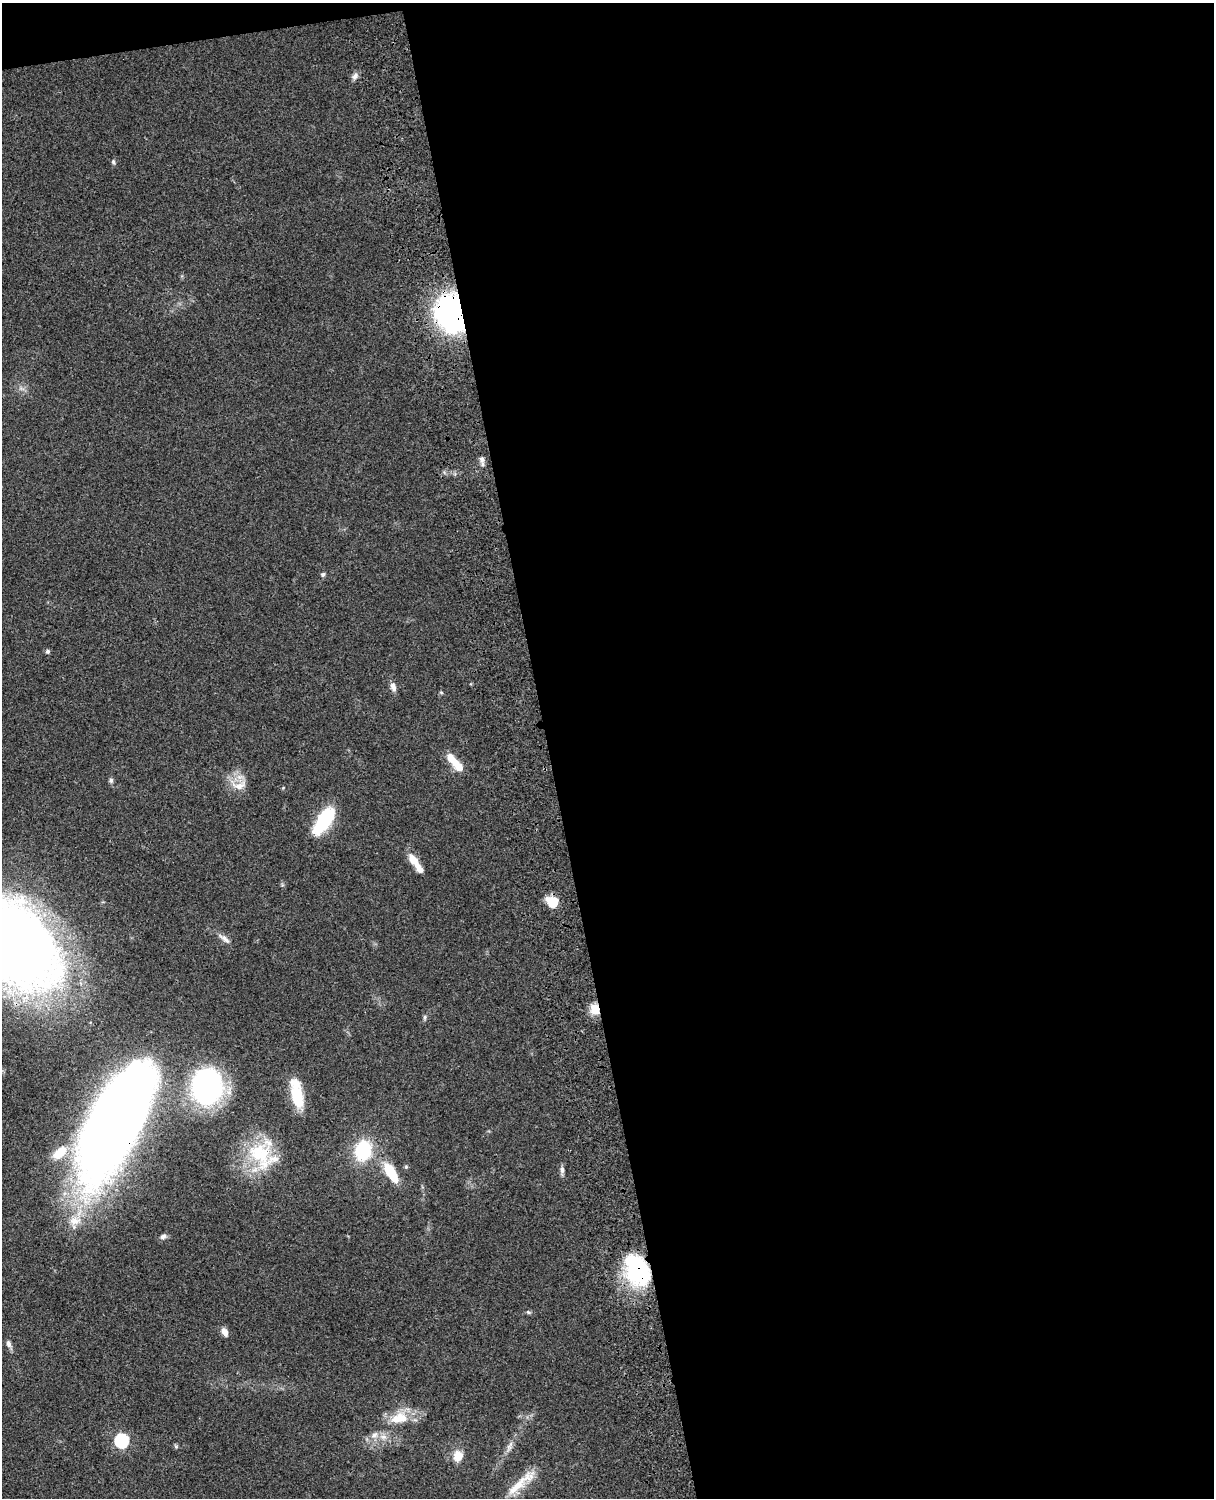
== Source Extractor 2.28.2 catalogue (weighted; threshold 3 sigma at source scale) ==
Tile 4 of 4 x 3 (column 4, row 1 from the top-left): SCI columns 3759-4970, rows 3268-4763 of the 5089 x 4927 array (HDU 1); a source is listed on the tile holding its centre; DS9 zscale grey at full resolution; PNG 1216 x 1500 px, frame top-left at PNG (2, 3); no overlay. Shown black and unused: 56% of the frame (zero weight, under 3 of 4 exposures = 6% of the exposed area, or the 3 px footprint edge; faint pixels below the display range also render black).
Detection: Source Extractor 2.28.2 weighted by HDU 2 'WHT'; one run over the whole footprint, this tile lists its part. Background 0.081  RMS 0.0059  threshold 0.0264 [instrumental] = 3 sigma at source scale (4.5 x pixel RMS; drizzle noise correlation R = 1.50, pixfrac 1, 0.05/0.05 arcsec/px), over >= 5 px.
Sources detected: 46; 5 inside a brighter listed object's ellipse — not listed separately; the other 41 listed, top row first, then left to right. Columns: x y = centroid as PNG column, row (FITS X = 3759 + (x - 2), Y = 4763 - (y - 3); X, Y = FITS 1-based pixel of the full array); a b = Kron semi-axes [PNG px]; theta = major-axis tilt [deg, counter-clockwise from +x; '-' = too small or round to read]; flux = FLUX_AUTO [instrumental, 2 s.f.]
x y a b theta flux
355 76 10 7 63 2.3
113 162 7 5 -70 1
450 314 41 29 -73 97
482 459 9 7 -19 2.3
323 574 5 5 - 1.2
47 651 5 5 - 1.3
393 687 12 6 -76 3.2
441 692 6 4 -1 0.69
452 759 21 8 -48 9.4
111 780 7 5 -75 1.3
238 785 26 12 -7 8.2
323 820 31 13 57 33
413 860 19 8 -54 7.9
552 903 13 10 -44 12
224 938 19 6 -39 3.2
16 945 78 53 -50 780
595 1009 12 10 -74 8
425 1017 7 5 -83 1
207 1086 33 28 85 120
297 1096 29 12 -75 20
115 1122 107 40 64 780
363 1150 22 17 77 31
60 1153 20 11 42 14
260 1154 44 29 -61 36
406 1167 5 5 - 0.83
562 1170 10 5 -89 2
391 1172 25 10 -58 18
75 1221 18 13 6 9.5
163 1236 9 7 34 1.9
637 1271 32 22 -63 61
528 1312 7 5 -26 1
224 1332 9 7 -59 3.6
8 1344 9 6 -77 2.2
399 1418 27 15 14 15
374 1435 12 8 42 3.8
384 1437 9 7 -14 3
122 1440 6 6 - 83
176 1446 6 5 - 0.87
509 1447 17 6 65 3.5
458 1456 14 12 71 6.6
521 1483 52 10 41 14
Overlapping masked pixels (flux is a lower limit): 4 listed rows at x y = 450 314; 595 1009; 115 1122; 637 1271
Isophote crosses this tile's border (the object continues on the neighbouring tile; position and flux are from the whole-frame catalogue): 2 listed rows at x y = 16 945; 115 1122